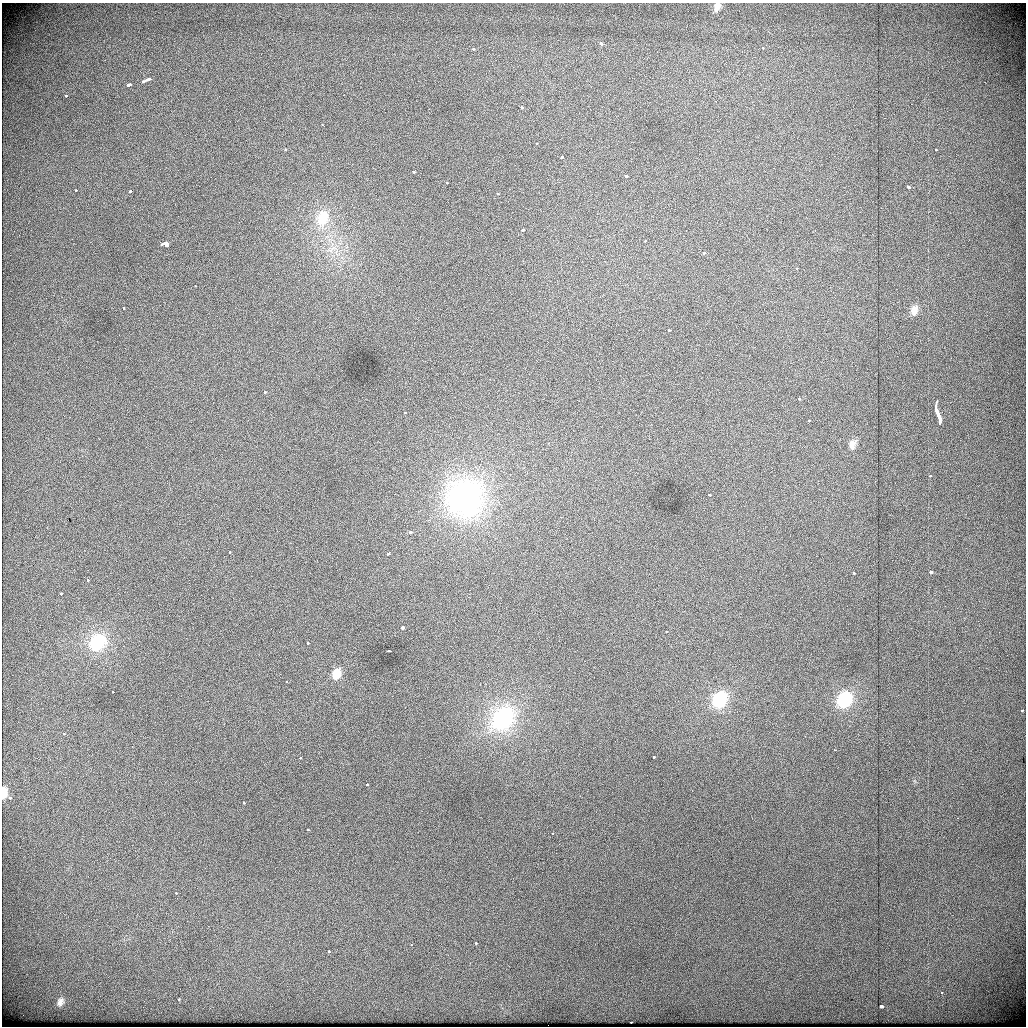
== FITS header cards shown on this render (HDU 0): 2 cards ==
NAXIS1  =                 1024          /
NAXIS2  =                 1024          /

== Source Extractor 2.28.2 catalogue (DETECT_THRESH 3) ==
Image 1024 x 1024 px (HDU 0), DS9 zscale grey, 1 PNG px = 1 image px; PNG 1028 x 1028 px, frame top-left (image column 1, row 1024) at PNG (2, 3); no overlay
Background 448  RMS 2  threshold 6.1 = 3 sigma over >= 5 px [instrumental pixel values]
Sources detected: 82; all 82 listed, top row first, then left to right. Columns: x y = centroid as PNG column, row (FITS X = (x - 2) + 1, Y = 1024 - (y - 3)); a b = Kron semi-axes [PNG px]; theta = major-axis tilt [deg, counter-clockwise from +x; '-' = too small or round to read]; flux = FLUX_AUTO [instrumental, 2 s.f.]
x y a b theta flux
717 7 7 5 70 640
601 43 4 3 - 400
763 48 3 2 - 130
473 49 3 2 - 530
149 79 6 3 8 1300
142 82 4 3 - 960
128 85 6 3 14 1900
66 96 3 3 - 820
911 104 2 2 - 97
521 108 3 3 - 430
322 125 3 2 - 330
536 143 3 3 - 160
285 150 3 3 - 340
935 150 3 3 - 230
561 157 3 3 - 510
414 172 3 3 - 550
626 176 3 3 - 730
447 183 3 3 - 330
908 187 3 3 - 850
76 190 3 3 - 330
130 191 3 2 - 660
497 193 3 3 - 440
322 218 21 15 74 4600
522 230 4 3 - 470
645 241 3 3 - 190
166 244 5 4 - 5200
330 250 10 7 5 910
703 253 3 3 - 420
797 268 3 3 - 190
195 286 3 2 - 260
123 308 3 3 - 290
914 310 13 9 76 1100
669 330 3 3 - 1000
265 392 3 3 - 250
799 399 3 3 - 170
405 412 3 3 - 370
937 413 3 3 - 3600
939 419 21 3 -75 2700
808 420 3 2 - 110
852 444 13 9 73 950
930 476 3 3 - 250
709 495 3 3 - 330
465 498 31 30 - 42000
410 532 3 3 - 710
230 552 3 2 - 170
388 554 3 3 - 690
931 572 3 3 - 930
853 573 3 3 - 390
88 580 3 3 - 330
61 594 3 3 - 750
402 628 3 3 - 1500
666 631 3 3 - 290
97 642 16 13 65 8900
106 643 5 4 - 580
308 643 3 2 - 270
389 651 3 2 - 150
336 674 11 9 68 1500
286 682 3 2 - 130
113 692 3 2 - 230
719 700 15 12 61 8800
844 700 15 12 61 9400
1022 710 3 2 - 380
502 718 19 14 55 22000
64 734 3 3 - 250
834 750 3 2 - 140
654 757 3 3 - 360
300 758 3 3 - 190
367 785 3 3 - 590
4 792 12 6 87 1300
10 798 3 3 - 900
243 803 3 3 - 630
957 818 3 2 - 220
307 830 4 4 - 320
552 833 3 2 - 200
176 893 3 2 - 210
476 943 3 3 - 290
329 952 3 3 - 470
941 992 5 4 - 250
178 1000 3 3 - 470
60 1002 14 10 65 980
881 1006 3 3 - 2900
631 1022 3 2 - 200
At the frame edge (FLAGS 8, measured only in part): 2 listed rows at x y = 717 7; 4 792